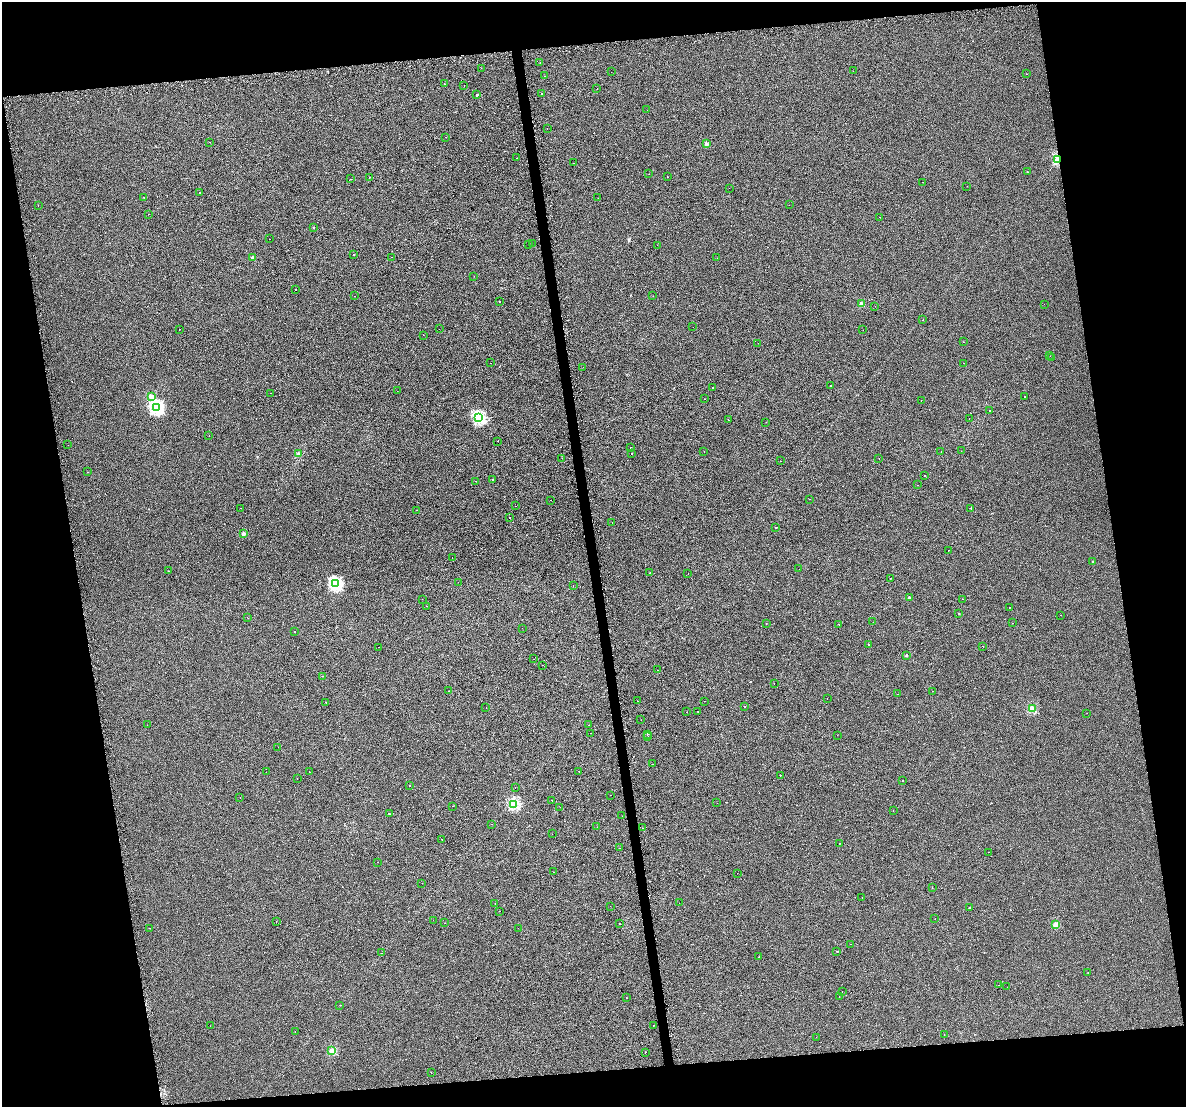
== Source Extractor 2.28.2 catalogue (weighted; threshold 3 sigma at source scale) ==
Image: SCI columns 1-4734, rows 98-4516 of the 4772 x 4534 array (HDU 1 of 3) = the unmasked area's bounding box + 8 px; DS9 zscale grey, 4 x 4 block average (1 PNG px = mean of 4 x 4 image px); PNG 1188 x 1109 px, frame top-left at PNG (2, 2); each listed source drawn as its Kron ellipse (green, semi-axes under 4 px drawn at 4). Shown black and unused: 20% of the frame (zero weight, under 2 of 3 exposures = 3% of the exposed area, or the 3 px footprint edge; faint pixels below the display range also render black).
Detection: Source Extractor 2.28.2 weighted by HDU 2 'WHT'. Background 0.00241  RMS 0.012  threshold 0.054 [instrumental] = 3 sigma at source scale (4.5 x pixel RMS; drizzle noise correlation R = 1.50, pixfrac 1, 0.0396/0.0396 arcsec/px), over >= 5 px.
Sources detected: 263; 38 cosmic-ray / hot-pixel residue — neither listed nor drawn; the other 225 listed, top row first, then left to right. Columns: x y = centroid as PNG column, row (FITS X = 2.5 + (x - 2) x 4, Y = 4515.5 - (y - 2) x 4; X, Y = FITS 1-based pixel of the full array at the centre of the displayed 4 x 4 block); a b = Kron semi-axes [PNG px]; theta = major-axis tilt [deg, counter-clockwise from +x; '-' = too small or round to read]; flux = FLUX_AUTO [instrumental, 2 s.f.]
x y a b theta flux
540 62 2 2 - 20
481 68 2 2 - 0.97
853 71 2 2 - 3.9
611 72 2 2 - 3.8
1027 74 2 2 - 19
545 76 2 2 - 3.6
444 84 2 2 - 6.8
464 85 2 2 - 29
597 89 2 2 - 11
542 93 2 2 - 3.3
477 95 2 2 - 15
647 110 2 2 - 1.7
547 129 2 2 - 3.9
445 137 2 2 - 1.9
210 142 2 2 - 45
706 144 2 2 - 55
516 158 2 2 - 5.3
1058 159 2 2 - 100
573 163 2 2 - 2.5
1027 172 2 2 - 25
649 174 2 2 - 1.5
369 177 2 2 - 12
667 177 2 2 - 2.3
351 179 2 2 - 4
923 182 2 2 - 11
967 186 2 2 - 6.1
729 188 2 2 - 18
200 192 2 2 - 6.4
144 197 2 2 - 5.3
598 198 2 2 - 0.97
789 205 2 2 - 0.84
38 206 2 2 - 1.6
148 214 2 2 - 1.3
880 217 2 2 - 1.7
313 227 2 2 - 8.4
269 239 2 2 - 3.1
532 243 2 2 - 3
529 244 2 2 - 3.4
657 245 2 2 - 3.5
354 255 2 2 - 4.6
391 257 2 2 - 24
252 258 2 2 - 59
717 258 2 2 - 3.7
474 276 2 2 - 1
296 289 2 2 - 5.5
354 296 2 2 - 8.1
653 296 2 2 - 1.4
500 301 2 2 - 7.6
861 304 2 2 - 97
1044 304 2 2 - 2.1
875 306 2 2 - 1.4
923 320 2 2 - 7
693 327 2 2 - 8.8
179 329 2 2 - 2.1
439 329 2 2 - 1.9
863 330 2 2 - 0.92
423 335 2 2 - 5.6
963 342 2 2 - 1.6
758 343 2 2 - 1.7
1050 356 2 2 - 5.1
1052 357 2 2 - 3
490 363 2 2 - 1.2
964 363 2 2 - 11
583 367 2 2 - 0.92
830 385 2 2 - 7.4
713 387 2 2 - 16
397 391 2 2 - 2.3
271 393 2 2 - 3.3
1024 396 2 2 - 19
151 397 2 2 - 110
704 399 2 2 - 1.3
921 400 2 2 - 3
156 408 2 2 - 1100
990 411 2 2 - 5.9
479 418 2 2 - 750
969 419 2 2 - 2.3
728 420 2 2 - 4.8
766 422 2 2 - 1.1
209 435 2 2 - 9.1
498 441 2 2 - 11
68 445 2 2 - 1.4
631 447 2 2 - 3.2
704 451 2 2 - 6.6
941 451 2 2 - 11
961 451 2 2 - 1.5
298 454 2 2 - 35
632 454 2 2 - 6.9
562 458 2 2 - 1.8
879 459 2 2 - 4.2
780 461 2 2 - 10
88 472 2 2 - 11
924 475 2 2 - 2.9
492 479 2 2 - 3.6
476 481 2 2 - 14
917 485 2 2 - 2.6
810 499 2 2 - 2.8
551 500 2 2 - 8.4
515 506 2 2 - 3.2
240 508 2 2 - 3.3
971 508 2 2 - 6.5
416 510 2 2 - 1.5
509 517 2 2 - 2.7
612 523 2 2 - 4.5
776 527 2 2 - 5.7
244 534 2 2 - 58
948 551 2 2 - 4
452 558 2 2 - 2.3
1093 562 2 2 - 11
799 569 2 2 - 3.3
168 571 2 2 - 0.88
650 573 2 2 - 15
688 573 2 2 - 7.3
891 578 2 2 - 1.4
458 582 2 2 - 2.2
336 584 2 2 - 1100
573 585 2 2 - 1.4
909 597 2 2 - 31
422 599 2 2 - 9.5
962 599 2 2 - 6.2
426 606 2 2 - 11
1009 608 2 2 - 1.3
959 613 2 2 - 6.4
1061 615 2 2 - 1.9
247 617 2 2 - 3.6
873 622 2 2 - 11
1012 623 2 2 - 1.2
766 624 2 2 - 1.5
839 625 2 2 - 1.7
522 628 2 2 - 1.5
295 631 2 2 - 4.9
869 644 2 2 - 5.5
983 646 2 2 - 12
378 647 2 2 - 2.7
906 656 2 2 - 30
534 659 2 2 - 0.99
543 665 2 2 - 2.2
658 670 2 2 - 3.1
322 676 2 2 - 5.1
774 683 2 2 - 16
449 691 2 2 - 2.1
933 691 2 2 - 3.9
898 694 2 2 - 8.6
827 699 2 2 - 1.3
638 701 2 2 - 3.2
704 701 2 2 - 6.1
326 702 2 2 - 3
744 706 2 2 - 3.2
486 707 2 2 - 1.8
1032 709 2 2 - 250
698 711 2 2 - 18
687 712 2 2 - 2.8
1087 713 2 2 - 1.9
641 720 2 2 - 12
147 725 2 2 - 3.4
589 725 2 2 - 28
590 733 2 2 - 0.94
647 734 2 2 - 30
837 735 2 2 - 5.9
648 736 2 2 - 1.8
278 747 2 2 - 2.3
652 764 2 2 - 1.3
266 772 2 2 - 4.2
309 772 2 2 - 3.8
579 772 2 2 - 16
780 775 2 2 - 18
297 779 2 2 - 4.4
902 781 2 2 - 2.8
410 786 2 2 - 8.4
515 787 2 2 - 7.7
611 795 2 2 - 4.2
240 797 2 2 - 1.2
552 800 2 2 - 5.1
717 803 2 2 - 1.8
514 804 2 2 - 540
452 806 2 2 - 1.5
560 807 2 2 - 3.6
893 811 2 2 - 1.5
389 814 2 2 - 110
622 816 2 2 - 9.6
491 824 2 2 - 6.8
597 827 2 2 - 1.9
643 828 2 2 - 1.8
552 834 2 2 - 1.3
442 839 2 2 - 7.7
840 843 2 2 - 1.8
620 848 2 2 - 8.4
988 852 2 2 - 2.3
378 862 2 2 - 21
553 872 2 2 - 1.1
737 873 2 2 - 9.8
422 883 2 2 - 2.9
932 887 2 2 - 3.2
862 897 2 2 - 8.5
679 903 2 2 - 4.5
495 904 2 2 - 2.3
610 906 2 2 - 1.1
969 907 2 2 - 6.1
500 911 2 2 - 5.1
935 919 2 2 - 6.4
433 920 2 2 - 3
276 921 2 2 - 17
445 923 2 2 - 2.6
620 924 2 2 - 2.7
1056 924 2 2 - 140
150 928 2 2 - 13
518 928 2 2 - 2.1
850 944 2 2 - 2.4
837 951 2 2 - 9.4
382 953 2 2 - 10
759 957 2 2 - 0.95
1088 972 2 2 - 2.7
999 985 2 2 - 5.6
1007 987 2 2 - 0.83
842 992 2 2 - 4.4
839 997 2 2 - 1.9
626 998 2 2 - 3.6
340 1005 2 2 - 1.1
653 1025 2 2 - 8.2
210 1026 2 2 - 1.4
295 1031 2 2 - 4.1
944 1035 2 2 - 1.5
816 1037 2 2 - 1.5
332 1051 2 2 - 230
645 1052 2 2 - 1.7
431 1072 2 2 - 2.1
Overlapping masked pixels (flux is a lower limit): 1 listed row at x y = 1058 159
Diffuse or blended objects may show on this block-average render without a row.